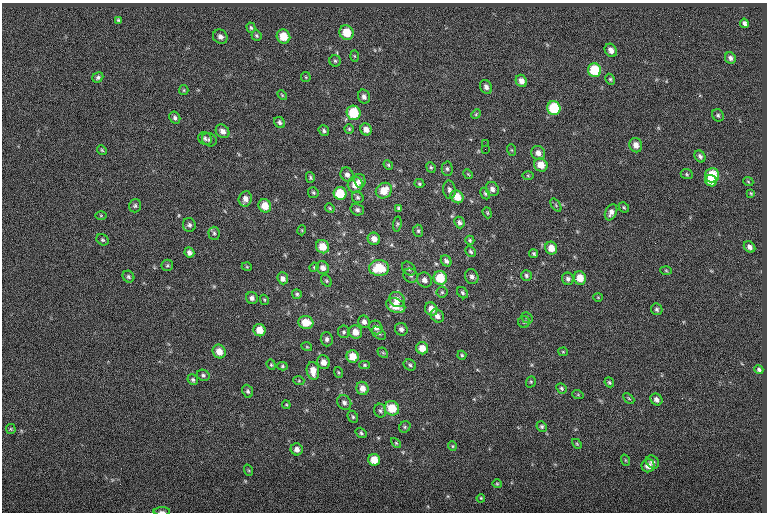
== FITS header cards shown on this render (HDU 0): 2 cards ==
NAXIS1  =                  765
NAXIS2  =                  510

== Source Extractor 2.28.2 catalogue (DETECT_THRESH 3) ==
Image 765 x 510 px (HDU 0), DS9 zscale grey, 1 PNG px = 1 image px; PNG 769 x 514 px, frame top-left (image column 1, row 510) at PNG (2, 3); each listed source drawn as its Kron ellipse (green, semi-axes under 4 px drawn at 4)
Background -0.0188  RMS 6.7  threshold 20.2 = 3 sigma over >= 5 px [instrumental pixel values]
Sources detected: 176; all 176 listed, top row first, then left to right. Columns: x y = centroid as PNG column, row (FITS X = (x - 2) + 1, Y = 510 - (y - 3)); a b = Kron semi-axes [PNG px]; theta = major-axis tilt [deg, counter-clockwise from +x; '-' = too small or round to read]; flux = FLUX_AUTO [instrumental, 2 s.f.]
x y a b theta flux
118 20 4 3 - 570
744 23 5 4 - 1300
251 28 5 4 - 630
346 33 7 7 - 9000
256 36 5 5 - 670
283 36 7 6 - 7800
220 37 7 7 - 1700
611 50 7 5 -54 2600
354 56 5 3 - 450
730 58 6 5 - 1400
335 61 5 5 - 760
595 70 7 6 - 16000
98 77 6 5 - 1000
306 77 5 5 - 450
610 79 6 4 -63 640
521 81 6 5 - 2700
486 87 7 5 -61 1600
184 90 5 4 - 530
282 95 6 3 -46 490
364 97 7 6 - 1600
554 108 7 6 - 20000
354 113 7 7 - 15000
476 114 5 4 - 510
718 115 6 5 - 850
175 118 6 5 - 1200
280 122 6 5 - 1100
349 129 4 4 - 560
366 129 6 5 - 2700
223 131 7 6 - 2100
324 131 5 5 - 860
205 138 7 6 - 1200
209 140 8 6 -30 1200
485 144 2 2 - 230
636 145 7 6 - 3200
485 149 2 2 - 560
102 150 5 4 - 560
512 150 6 3 -70 530
538 153 7 6 - 2600
700 156 6 5 - 1200
388 165 5 4 - 590
541 165 7 6 - 5400
431 167 5 4 - 650
447 169 7 5 -89 860
468 174 5 4 - 440
687 174 6 5 - 600
347 175 7 6 - 1600
712 175 7 7 - 14000
528 176 6 4 -1 550
310 177 5 4 - 650
360 181 7 5 -78 1800
711 181 6 5 - 6100
748 181 5 3 - 460
419 184 5 4 - 680
355 185 8 7 - 5000
492 189 7 6 - 2100
449 190 9 6 -81 1400
384 191 8 7 - 6800
313 193 5 5 - 670
340 193 6 6 - 13000
751 193 4 3 - 460
485 194 6 4 -62 680
358 197 6 5 - 970
457 197 7 6 - 6100
245 199 8 6 74 2600
556 205 7 4 -54 610
135 206 7 6 - 920
265 206 7 6 - 6200
624 207 6 4 -46 580
330 208 5 4 - 590
398 208 4 3 - 710
357 210 7 5 -17 1200
611 212 8 5 64 2200
487 213 6 4 -70 540
101 215 6 4 0 420
459 222 6 5 - 1200
397 224 7 4 82 690
189 225 7 6 - 1300
302 230 5 3 - 350
418 231 6 5 - 820
214 233 6 5 - 970
374 239 6 6 - 2900
103 240 6 5 - 760
470 240 4 4 - 650
322 247 7 6 - 6800
750 247 6 5 - 1700
551 248 6 6 - 5000
189 252 5 5 - 1700
471 252 6 4 -45 860
534 254 4 4 - 690
446 261 6 5 - 1400
167 265 6 5 - 660
247 267 5 3 - 400
314 267 5 4 - 540
323 268 7 6 - 2400
379 268 10 8 0 13000
409 268 8 6 -45 1200
666 270 5 3 - 490
526 275 5 5 - 990
411 276 7 6 - 1200
128 277 6 5 - 880
472 277 8 6 -66 1700
283 278 6 5 - 2700
440 278 7 6 - 12000
580 278 6 6 - 6700
568 279 6 6 - 1400
424 280 8 7 - 2200
326 281 6 4 -56 650
442 292 5 5 - 710
462 293 6 5 - 780
297 294 5 5 - 700
598 297 4 4 - 420
252 298 6 5 - 1700
264 300 5 4 - 500
397 300 8 7 - 3600
396 306 10 7 -23 6800
431 309 7 6 - 4300
657 309 6 5 - 990
437 316 7 6 - 2200
527 318 6 5 - 610
364 322 6 5 - 1700
524 322 6 6 - 730
306 323 8 6 -11 8000
376 327 7 6 - 2500
401 329 6 6 - 1600
260 330 6 6 - 5800
344 332 6 5 - 850
355 332 7 6 - 4200
379 333 8 5 -40 1100
327 339 7 6 - 1200
307 347 5 3 - 410
422 348 6 6 - 5200
219 351 7 6 - 4700
563 352 4 4 - 430
383 353 6 4 -43 600
462 355 4 4 - 660
353 356 6 6 - 6600
323 362 7 6 - 3000
271 365 5 4 - 550
364 365 5 4 - 600
410 365 6 5 - 930
282 366 5 4 - 630
759 369 5 4 - 960
313 371 9 6 -81 4800
338 372 5 3 - 470
203 375 6 5 - 930
193 380 5 5 - 920
299 381 5 3 - 490
531 382 6 4 70 660
609 382 5 4 - 730
362 388 7 6 - 3500
561 388 5 4 - 700
248 391 7 5 -68 940
578 395 6 3 -19 450
629 398 6 4 -44 540
656 400 6 5 - 1800
344 403 8 6 -50 1500
286 405 4 3 - 390
392 408 7 7 - 9600
380 411 7 6 - 960
353 417 6 5 - 690
542 426 5 5 - 840
405 427 6 5 - 800
11 429 5 4 - 540
361 433 6 4 -35 750
396 443 6 3 -45 510
577 444 6 3 -45 500
452 446 5 4 - 490
297 449 6 6 - 2200
374 460 6 6 - 6700
625 460 6 3 -71 440
653 462 7 5 -44 1700
648 466 7 6 - 3800
248 470 6 4 -70 550
497 484 4 4 - 520
481 498 4 3 - 480
162 512 8 3 0 850
At the frame edge (FLAGS 8, measured only in part): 1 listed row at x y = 162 512